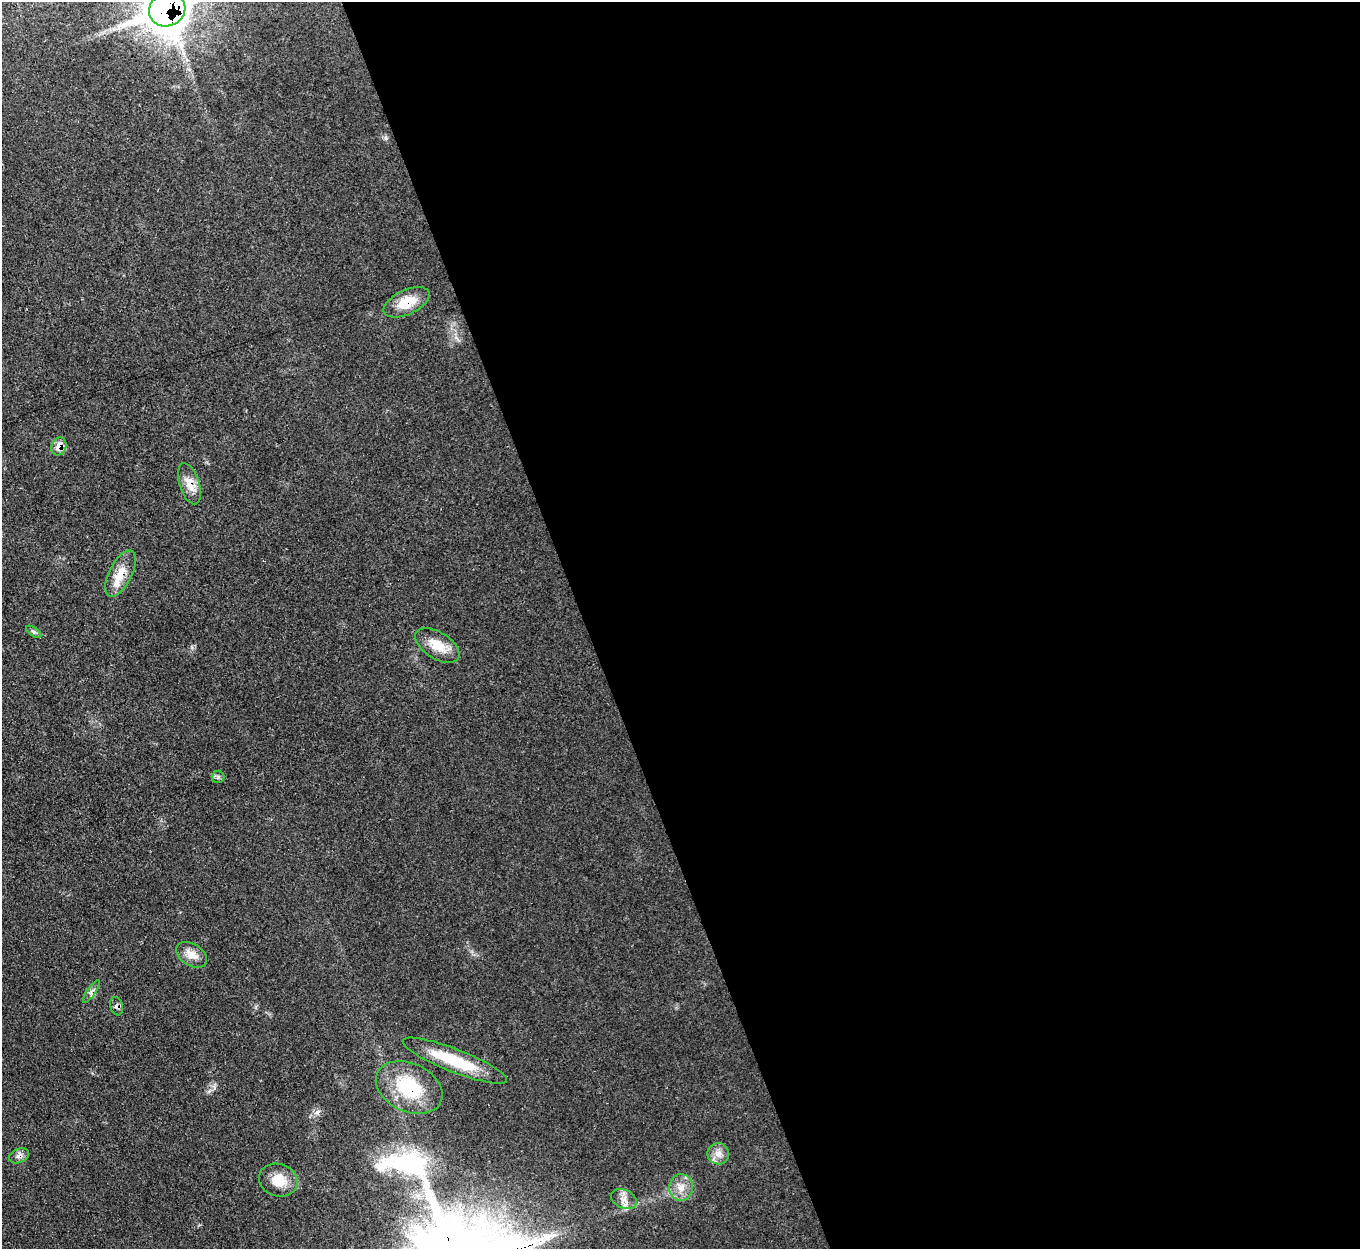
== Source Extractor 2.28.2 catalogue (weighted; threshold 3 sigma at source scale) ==
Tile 8 of 4 x 4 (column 4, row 2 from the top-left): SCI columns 4073-5430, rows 2774-4020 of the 5432 x 5415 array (HDU 1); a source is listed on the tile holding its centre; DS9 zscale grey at full resolution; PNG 1362 x 1251 px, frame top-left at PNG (2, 2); each listed source drawn as its Kron ellipse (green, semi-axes under 4 px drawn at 4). Shown black and unused: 57% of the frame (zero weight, under 3 of 4 exposures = <1% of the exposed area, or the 3 px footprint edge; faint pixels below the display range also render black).
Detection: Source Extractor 2.28.2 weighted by HDU 2 'WHT'; one run over the whole footprint, this tile lists its part. Background 0.0638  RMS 0.0063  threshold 0.0284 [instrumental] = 3 sigma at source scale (4.5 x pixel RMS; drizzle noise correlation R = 1.50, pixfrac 1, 0.05/0.05 arcsec/px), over >= 5 px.
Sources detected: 18; all 18 listed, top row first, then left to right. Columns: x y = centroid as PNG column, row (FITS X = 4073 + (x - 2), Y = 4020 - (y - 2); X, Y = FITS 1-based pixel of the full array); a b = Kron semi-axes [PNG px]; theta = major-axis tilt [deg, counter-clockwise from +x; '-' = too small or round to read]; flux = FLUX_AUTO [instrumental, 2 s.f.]
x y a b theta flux
167 10 18 16 25 1400
407 302 24 12 25 15
59 446 9 7 68 6.2
189 484 21 10 -72 8.1
121 574 25 11 63 12
34 632 8 4 -35 1.3
437 645 25 13 -32 12
218 777 6 6 - 1.4
191 955 17 11 -33 7.1
91 992 13 4 54 2.1
116 1006 9 6 -73 2.1
455 1061 56 11 -21 31
409 1087 35 24 -25 38
718 1154 11 10 - 4.8
19 1156 10 7 25 2.7
278 1180 19 16 -17 12
681 1187 13 11 88 6.8
624 1199 13 9 -24 4.9
Overlapping masked pixels (flux is a lower limit): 8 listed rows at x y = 167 10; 407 302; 59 446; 189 484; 121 574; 116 1006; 409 1087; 19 1156
Isophote crosses this tile's border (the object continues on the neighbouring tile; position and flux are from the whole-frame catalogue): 1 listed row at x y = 167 10
Unlisted compact peaks at least as high as the median listed source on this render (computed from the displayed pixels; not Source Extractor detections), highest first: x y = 317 1112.